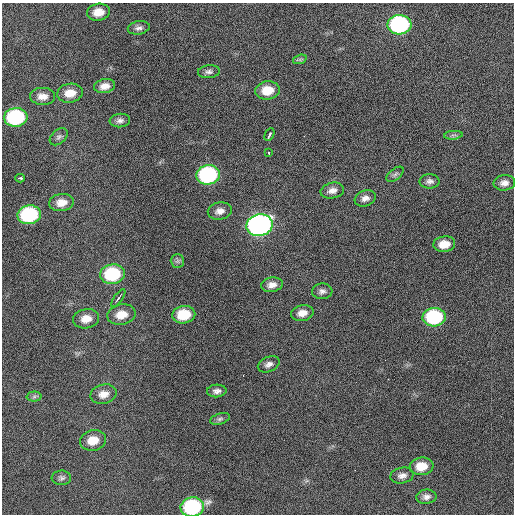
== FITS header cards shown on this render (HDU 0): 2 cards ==
NAXIS1  =                  512  /
NAXIS2  =                  512  /

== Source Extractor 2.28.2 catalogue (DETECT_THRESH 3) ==
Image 512 x 512 px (HDU 0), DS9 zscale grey, 1 PNG px = 1 image px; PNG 516 x 516 px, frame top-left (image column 1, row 512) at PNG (2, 3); each listed source drawn as its Kron ellipse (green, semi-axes under 4 px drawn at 4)
Background 966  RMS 30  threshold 91.1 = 3 sigma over >= 5 px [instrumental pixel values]
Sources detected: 48; all 48 listed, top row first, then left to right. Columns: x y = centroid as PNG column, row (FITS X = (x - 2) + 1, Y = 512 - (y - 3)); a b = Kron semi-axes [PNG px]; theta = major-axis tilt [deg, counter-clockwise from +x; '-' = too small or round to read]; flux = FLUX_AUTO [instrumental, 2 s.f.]
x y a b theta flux
98 12 11 8 10 26000
399 25 12 9 3 310000
139 28 11 6 10 7900
300 59 7 4 19 3900
209 72 11 6 6 7300
105 86 10 7 11 15000
267 90 12 9 7 38000
70 93 13 9 9 26000
42 96 12 8 0 17000
16 117 12 9 5 210000
120 120 10 6 6 7700
269 135 7 3 64 5300
453 135 9 3 5 4500
59 137 10 7 41 6200
269 153 3 2 - 2100
395 174 10 5 38 5200
208 175 12 9 6 260000
20 178 5 3 - 5700
430 181 10 7 -1 8300
504 183 11 7 5 12000
332 191 12 8 11 13000
365 198 11 8 20 11000
61 202 12 8 7 21000
220 211 12 8 9 13000
29 215 12 9 9 190000
259 225 13 11 13 740000
444 244 11 8 7 28000
177 261 7 6 - 5000
112 274 12 10 8 130000
272 285 11 7 11 13000
322 291 10 7 3 8200
118 298 10 2 55 4100
302 313 11 8 10 17000
121 315 14 10 10 30000
184 315 11 8 9 62000
434 317 12 9 3 170000
86 319 13 9 11 24000
269 364 11 7 24 9600
217 391 10 6 5 8300
103 394 13 9 14 19000
34 397 7 5 1 4900
220 419 10 5 18 5100
93 440 13 10 13 31000
421 466 12 9 5 33000
402 476 12 8 11 11000
61 478 10 7 -1 6100
426 497 10 7 4 9700
192 507 12 9 9 210000
At the frame edge (FLAGS 8, measured only in part): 1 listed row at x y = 192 507